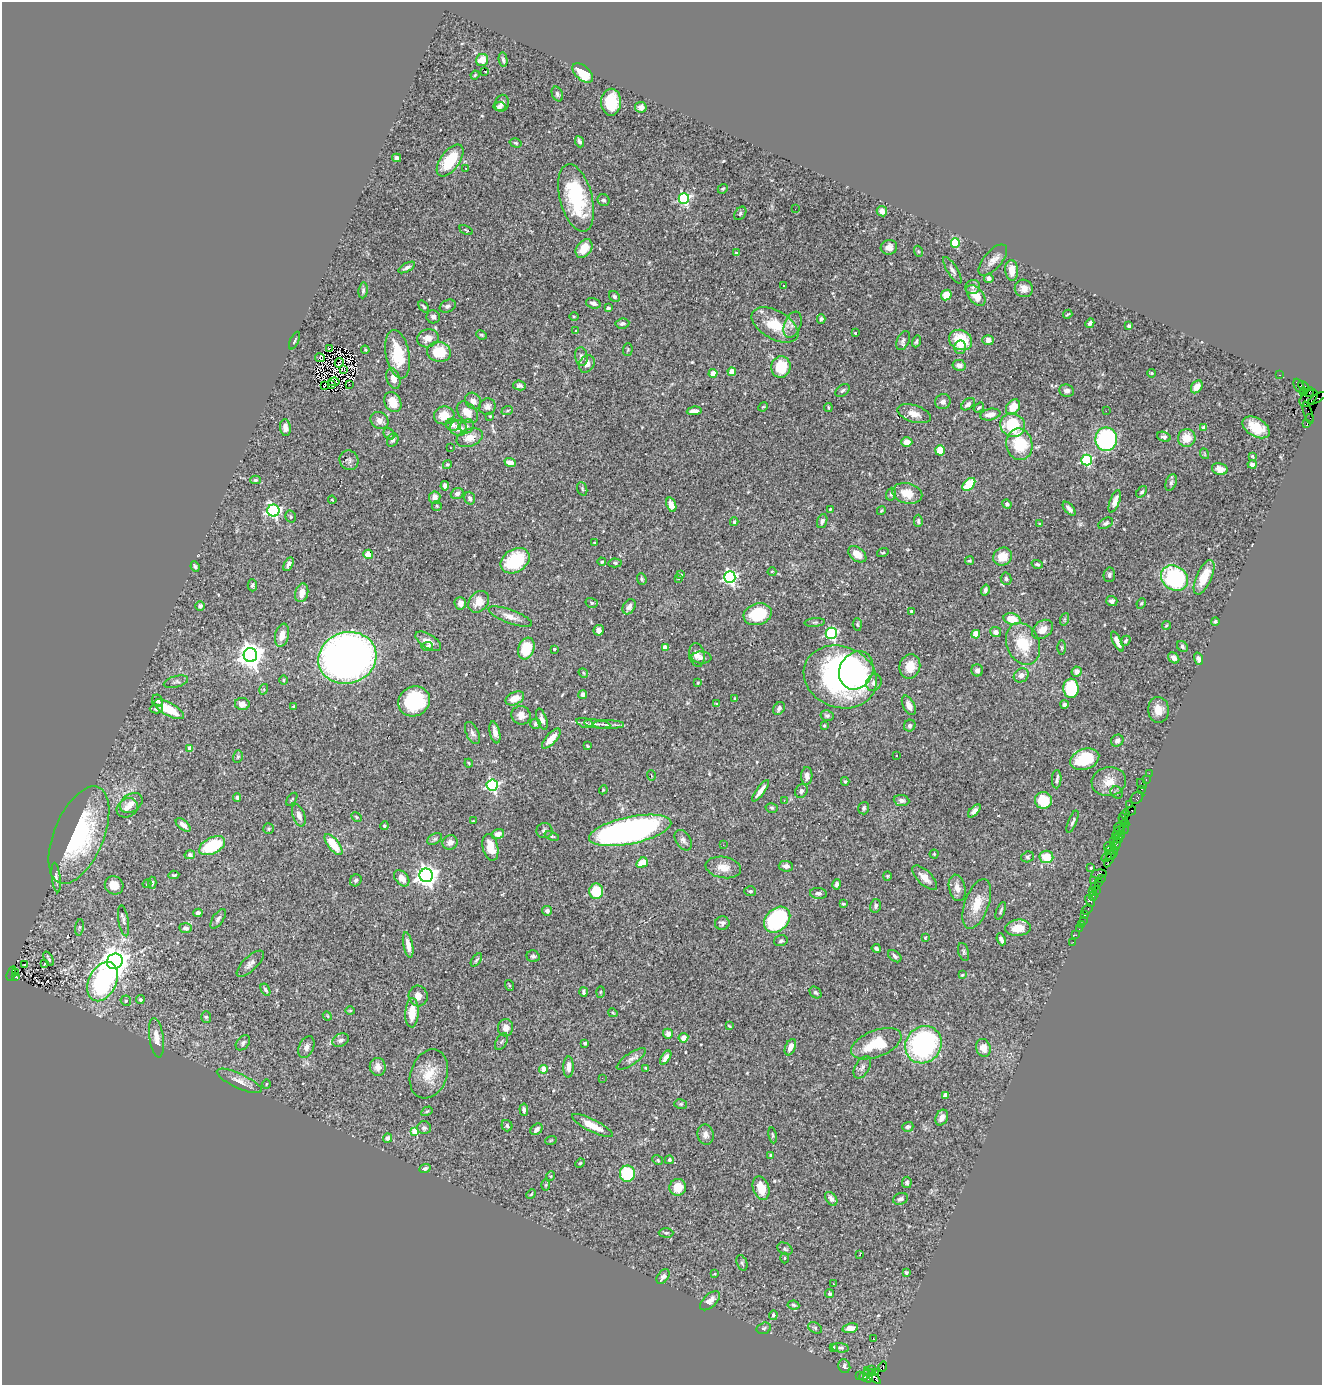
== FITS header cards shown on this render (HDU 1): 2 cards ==
NAXIS1  =                 1320
NAXIS2  =                 1383

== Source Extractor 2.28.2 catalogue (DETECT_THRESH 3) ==
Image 1320 x 1383 px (HDU 1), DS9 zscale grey, 1 PNG px = 1 image px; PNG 1324 x 1387 px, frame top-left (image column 1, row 1383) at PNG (2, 2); each listed source drawn as its Kron ellipse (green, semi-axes under 4 px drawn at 4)
Background 0.789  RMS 0.026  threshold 0.0787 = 3 sigma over >= 5 px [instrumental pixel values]
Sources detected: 540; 1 with non-positive FLUX_AUTO (blend fragments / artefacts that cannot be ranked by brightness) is neither listed nor drawn; of the other 539, the 500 brightest by FLUX_AUTO listed and drawn (39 fainter detections omitted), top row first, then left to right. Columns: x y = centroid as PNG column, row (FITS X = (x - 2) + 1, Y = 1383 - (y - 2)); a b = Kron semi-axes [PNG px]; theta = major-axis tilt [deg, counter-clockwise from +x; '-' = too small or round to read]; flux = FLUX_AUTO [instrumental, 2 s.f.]
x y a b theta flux
482 60 6 6 - 24
503 60 7 4 -80 4
484 71 4 2 - 27
583 73 12 7 -43 50
475 75 4 3 - 1.6
557 94 8 5 -64 3.8
611 102 13 10 89 60
502 103 8 7 - 5.8
499 107 6 4 7 3.9
641 107 6 5 - 7
579 142 6 3 -68 4.5
516 143 6 4 -16 2.6
397 158 4 4 - 7.6
450 160 18 9 53 69
466 168 3 2 - 3.4
723 189 5 4 - 2.3
576 198 34 16 -75 140
684 199 5 5 - 280
603 200 6 5 - 4.7
795 209 3 2 - 1.7
882 211 5 5 - 11
740 213 7 5 52 3.4
466 230 7 3 -27 2.1
955 243 5 4 - 120
889 247 8 7 - 11
584 248 10 7 53 28
918 251 5 3 - 1.8
736 253 3 3 - 2.3
993 260 19 9 49 15
407 267 9 4 29 5.8
952 270 15 5 -58 6.7
1012 270 10 6 -87 19
989 278 5 4 - 7.2
783 286 3 2 - 2
973 287 7 7 - 5.1
1024 288 9 8 - 14
363 290 8 4 84 4.8
946 295 6 5 - 31
976 295 12 7 -51 28
614 297 6 5 - 3.8
593 303 7 5 -18 7.7
448 306 8 6 26 5.3
424 307 6 4 -50 2.9
608 308 4 3 - 6.7
1068 314 5 2 - 1.6
433 317 7 6 - 6.8
574 317 5 3 - 1.7
821 319 5 3 - 3.1
1090 323 5 4 - 6.6
622 324 7 5 6 5.9
775 325 26 14 -30 55
793 325 14 8 68 10
1129 326 4 3 - 5.5
576 331 4 3 - 1.6
855 333 3 3 - 2.1
481 335 5 3 - 2.2
428 338 11 9 19 15
961 340 12 10 -24 65
988 340 5 5 - 7.9
295 341 9 3 65 2.7
903 341 10 6 66 5.3
916 341 6 3 70 3.3
960 347 7 6 - 7.6
330 348 2 2 - 1.9
365 350 4 3 - 2
628 350 6 5 - 2.5
439 352 12 10 -10 56
398 354 24 12 -79 68
581 357 9 6 -83 6
320 358 5 3 - 3.5
339 363 5 2 - 2.7
587 364 9 7 58 11
959 365 7 5 -11 7.8
781 367 11 9 77 52
344 370 3 2 - 2.1
732 372 4 4 - 31
713 373 4 4 - 23
1151 373 4 3 - 2.1
1279 375 3 2 - 16
393 379 10 6 -73 15
334 382 6 2 4 2
332 384 3 2 - 1.7
349 384 2 2 - 3.2
325 385 3 2 - 2.9
519 385 6 5 - 5.2
1299 386 8 4 -60 120
1304 386 7 4 -40 100
1197 387 7 5 53 14
842 390 8 5 40 4.2
1067 391 7 6 - 5.9
1303 392 3 3 - 380
1309 392 5 4 - 21
1309 398 10 6 41 1100
1317 398 10 3 30 43
473 401 9 7 -52 11
393 402 10 8 -60 31
943 402 8 7 - 7.2
968 404 8 5 40 5.8
487 407 8 8 - 7
763 407 5 3 - 1.7
828 407 4 3 - 2.1
979 407 6 3 34 2.2
1013 407 8 6 54 29
507 411 6 4 20 2.9
694 411 7 4 4 9.2
1106 411 2 2 - 20
467 412 12 8 -48 22
1308 413 11 3 -72 37
914 414 17 8 -17 18
990 414 10 5 10 14
444 415 10 9 - 27
490 416 4 4 - 1.7
1310 418 4 2 - 30
379 420 9 8 - 11
1307 424 3 2 - 18
453 425 7 6 - 8.3
1013 425 13 11 -27 92
467 426 7 6 - 6
1256 427 15 9 -32 37
285 428 8 5 -85 11
458 428 8 7 - 16
1204 428 4 4 - 9.3
389 434 6 5 - 2.9
1164 437 7 4 -21 5.8
470 438 14 8 21 22
1187 438 9 8 - 26
1106 439 12 11 - 250
393 440 7 5 62 4.6
907 442 5 5 - 16
1019 444 16 13 -80 84
450 448 3 2 - 1.7
940 450 5 5 - 32
1205 454 5 3 - 1.6
1252 456 3 3 - 1.6
349 460 10 9 - 6.3
1087 460 5 5 - 210
510 463 6 4 -23 13
1252 464 4 4 - 9.8
447 465 4 4 - 2.7
1220 469 8 6 -13 11
255 480 5 4 - 2.8
1171 483 9 5 71 4.1
969 484 7 5 46 63
445 486 5 4 - 6.7
582 489 7 5 -71 3.2
1142 492 7 4 51 3.1
907 493 15 10 -13 30
457 494 6 5 - 6.5
891 494 6 5 - 3.6
435 498 6 5 - 13
470 498 6 5 - 4.6
332 500 4 3 - 1.6
1115 501 12 4 69 15
1007 504 5 4 - 4.4
671 505 7 4 -70 14
437 506 5 4 - 2.1
830 509 3 2 - 1.8
1069 509 8 4 -49 7
273 511 6 6 - 340
881 511 4 3 - 1.6
291 517 6 5 - 2.8
822 521 7 5 69 5.1
918 521 6 4 -90 3.3
734 522 4 3 - 2.3
1106 523 8 5 27 4.4
1040 524 4 4 - 1.9
594 543 3 3 - 2.3
883 552 6 3 19 2.2
368 554 5 4 - 15
857 554 10 6 -37 21
1003 557 10 8 32 28
515 561 16 11 33 97
970 561 4 4 - 2.4
602 562 4 4 - 2.7
615 563 6 4 -2 3.3
288 564 7 4 62 6.5
1037 564 6 4 -18 2.9
195 567 5 4 - 3.5
772 572 4 4 - 1.8
681 575 4 4 - 2.7
1109 575 7 5 82 5.4
730 577 6 6 - 420
1204 577 18 7 65 32
678 578 3 2 - 1.7
1174 578 14 12 -34 220
642 579 6 4 -69 3.1
1006 579 6 5 - 3.9
252 585 6 4 -89 4
985 590 5 4 - 5.2
302 593 9 6 75 15
1112 601 6 5 - 5.6
479 602 12 9 51 22
460 603 6 6 - 9.4
592 603 6 5 - 2.9
1141 603 5 4 - 2.5
200 606 5 5 - 6.3
629 607 8 6 57 7.2
911 611 3 3 - 3.3
758 614 14 10 17 81
510 617 23 7 -20 16
1012 619 8 6 -15 31
1065 619 6 4 70 2.6
1215 621 4 3 - 3.2
815 622 10 4 4 4.1
857 625 6 4 -87 2.5
1166 625 4 3 - 1.6
1043 629 11 8 37 17
599 630 5 5 - 7.8
996 632 5 5 - 8.3
831 633 6 5 - 210
976 634 4 4 - 53
282 635 12 7 78 19
428 641 14 7 -32 16
1126 641 5 4 - 3.5
1117 642 11 4 -63 14
1023 644 22 16 -66 64
427 646 6 4 3 2.8
1182 646 6 5 - 4.1
665 647 4 4 - 16
1062 647 7 3 -89 2.3
526 649 11 7 71 57
554 649 3 3 - 2.5
250 655 7 7 - 2100
697 655 12 7 -80 11
347 658 29 25 18 1400
701 658 10 6 -4 6.9
1174 658 6 5 - 7.6
1198 659 6 4 -73 4.6
910 667 12 10 74 24
856 670 20 16 62 91
977 670 6 6 - 6.1
1077 672 5 5 - 9.8
583 673 5 4 - 2.2
1021 675 8 6 39 9.4
840 677 37 30 -21 510
283 680 4 3 - 1.6
176 682 12 5 16 5.5
874 682 9 7 63 7.2
698 683 4 3 - 1.7
1071 688 9 7 -89 120
264 689 5 3 - 1.8
583 695 4 4 - 9.1
515 698 10 6 26 20
735 698 3 3 - 2.4
157 701 6 5 - 5.2
414 701 16 14 33 130
242 704 7 6 - 11
716 704 3 3 - 1.8
1064 704 4 3 - 4.4
909 705 10 5 -63 12
294 707 3 3 - 2.9
779 708 7 5 58 5.6
156 709 6 4 0 3.6
169 709 17 6 -29 52
1158 710 13 10 -87 21
521 715 10 9 - 12
827 715 6 5 - 3.9
542 719 11 5 -71 7.3
585 723 9 4 -17 4
535 724 5 5 - 3.2
597 724 13 3 -7 4.7
608 725 16 4 -1 6.6
824 726 4 3 - 1.9
910 726 6 5 - 4.5
495 732 11 5 -78 13
472 733 12 6 -64 6.5
551 739 12 5 48 23
1117 741 6 5 - 5.8
587 746 3 2 - 2
190 748 4 4 - 29
238 756 6 5 - 3
896 756 3 3 - 3.7
1085 759 15 10 19 65
469 763 4 3 - 2
1149 773 2 2 - 11
651 776 5 3 - 2.3
807 776 9 5 87 10
1057 779 9 4 87 4.5
1146 779 3 2 - 33
845 781 4 3 - 2.5
1109 782 17 14 12 29
1142 784 5 2 - 76
492 785 6 5 - 310
1141 789 3 2 - 30
603 790 4 3 - 1.6
761 791 13 3 53 11
801 791 7 6 - 5.4
1117 792 7 5 -41 3.8
237 798 4 3 - 3.7
1137 798 7 5 43 100
292 799 7 3 55 2.2
784 800 3 3 - 1.7
901 800 8 5 -7 5.6
1043 800 9 8 - 47
131 803 12 9 33 14
1129 805 3 3 - 45
127 808 11 9 30 11
772 808 6 4 -15 2.6
864 808 6 5 - 3.8
974 811 8 4 46 6.8
1131 811 5 3 - 58
1125 814 5 2 - 33
299 815 11 6 -70 10
356 817 5 4 - 2.3
1123 819 6 2 -69 55
473 821 3 3 - 1.7
1073 822 12 3 68 4.1
1125 824 4 3 - 34
183 825 8 5 -40 10
384 826 4 4 - 3.3
1119 827 5 2 - 22
269 829 5 5 - 2.7
1124 829 6 4 71 77
630 830 42 13 12 780
544 831 8 7 - 6.1
1119 832 8 3 41 140
498 834 6 5 - 14
79 835 52 25 67 220
1119 835 5 3 - 67
552 836 7 4 -19 3.4
435 839 8 5 27 3.3
1118 839 5 3 - 98
683 840 11 7 -57 7
450 842 8 7 - 11
1113 842 3 2 - 30
333 845 12 5 -52 39
723 845 2 2 - 3.4
1116 845 8 3 68 160
212 846 14 8 27 94
1110 846 6 4 -7 190
490 847 13 7 -77 31
1109 851 5 2 - 38
934 854 4 4 - 1.9
1112 854 7 2 52 25
190 855 5 4 - 5.1
1027 857 6 5 - 3.2
1046 857 7 6 - 35
1107 857 6 3 27 96
1110 859 9 2 64 93
642 863 6 5 - 35
786 866 7 5 -3 7.2
723 867 18 10 -10 20
1091 868 3 3 - 1.9
1099 874 8 4 6 100
174 875 5 3 - 2.7
426 875 7 7 - 1300
887 876 4 4 - 1.9
56 878 15 4 -83 5.8
402 878 9 6 -51 13
925 878 16 7 -43 16
1101 878 3 2 - 37
356 880 6 5 - 3.8
1093 880 3 2 - 66
1098 882 3 2 - 37
152 883 6 4 -89 3.8
147 884 4 4 - 1.7
837 884 5 4 - 4.6
114 885 9 8 - 18
1094 886 3 3 - 79
957 888 13 8 -78 14
596 891 8 7 - 57
750 891 6 5 - 3.3
1093 891 3 3 - 27
1096 891 3 2 - 78
818 893 8 5 -5 5.4
1093 896 4 3 - 24
1090 901 6 4 -64 170
843 904 3 3 - 2.2
977 904 26 12 70 35
876 906 7 5 76 4.4
1087 909 6 4 36 35
547 911 5 4 - 6.7
1001 911 9 3 67 3.2
198 913 4 4 - 5.6
1084 915 4 2 - 52
218 919 11 5 56 5.6
777 920 15 11 44 220
1083 920 2 2 - 9.4
124 921 15 5 -81 6.3
722 923 7 7 - 5.2
1081 924 2 2 - 8.8
79 927 8 4 82 2.8
185 928 6 5 - 6.4
1018 928 13 8 6 29
1079 929 2 2 - 2.9
1076 935 3 2 - 7.7
925 938 4 3 - 1.8
1001 939 6 3 -68 6.4
781 941 7 5 17 3.5
1073 942 2 2 - 4.8
408 945 13 5 -79 16
876 948 4 4 - 3.6
964 952 9 5 -76 3.7
533 956 6 6 - 3.9
895 956 7 5 -41 4.9
49 959 8 2 -64 3.1
476 960 8 3 55 2.9
115 961 8 7 - 2500
44 963 3 3 - 24
24 964 3 2 - 3.6
250 964 17 7 44 9.5
15 972 4 3 - 45
11 974 7 3 72 410
962 975 3 3 - 1.7
16 977 3 3 - 97
102 982 21 13 64 280
509 985 5 3 - 1.7
265 990 6 3 -59 3.7
583 992 5 3 - 3.8
600 992 5 3 - 1.9
815 992 6 5 - 3.7
418 996 10 9 - 15
140 1000 4 4 - 3.1
126 1001 5 5 - 3.9
350 1010 5 3 - 1.7
412 1013 14 6 87 35
613 1013 5 3 - 1.9
327 1016 4 4 - 1.8
206 1017 6 5 - 3.2
729 1026 4 2 - 1.6
506 1028 9 7 89 14
668 1034 5 5 - 8.9
156 1038 20 7 -81 17
683 1038 5 4 - 14
341 1040 8 6 28 6.7
502 1042 9 5 59 3.7
243 1043 8 6 48 4.3
585 1043 4 3 - 4
876 1044 26 13 21 77
923 1045 19 17 55 370
306 1047 11 7 65 8.3
790 1047 8 5 68 13
983 1048 9 7 -73 18
666 1058 8 4 57 9.3
631 1059 17 6 34 9.4
378 1067 9 8 - 12
568 1067 10 5 89 12
862 1067 12 7 60 7.5
646 1068 4 3 - 2.3
544 1069 4 4 - 31
429 1074 25 18 69 44
602 1078 2 2 - 3.1
239 1081 24 7 -25 15
266 1084 5 3 - 1.7
945 1095 4 4 - 11
681 1104 6 5 - 3
524 1110 6 4 -85 6.2
427 1111 6 3 30 2.4
942 1118 8 6 63 12
507 1126 6 5 - 3.4
592 1126 22 6 -27 36
908 1127 6 5 - 5
424 1128 6 6 - 4.1
536 1129 7 5 42 7.3
415 1131 4 4 - 48
706 1135 10 8 -81 9
773 1135 8 4 -80 2.8
387 1138 4 4 - 6.7
551 1140 6 3 19 1.8
771 1155 4 4 - 3.2
658 1160 6 4 -28 2.5
669 1160 4 4 - 3.8
580 1163 5 4 - 2.4
425 1169 6 4 21 4.4
627 1174 8 7 - 89
551 1176 5 3 - 1.8
907 1182 5 5 - 3.4
545 1185 5 4 - 2
678 1187 8 8 - 30
761 1188 12 8 -71 29
531 1194 5 4 - 1.9
831 1199 8 5 -52 7.7
900 1199 8 5 20 5.4
666 1233 7 4 -1 3.2
785 1249 8 5 -28 3.8
860 1255 3 2 - 1.6
784 1258 5 3 - 1.8
742 1263 8 5 -70 3.4
906 1272 4 4 - 3
714 1274 3 3 - 1.8
663 1277 8 5 51 7.3
834 1284 3 2 - 2.4
830 1294 4 4 - 2.9
710 1301 12 6 44 12
793 1305 6 4 -8 3.4
773 1315 5 4 - 3.5
764 1328 7 5 17 3.5
815 1328 7 5 -30 3.1
850 1328 8 5 11 14
873 1339 3 3 - 46
833 1347 3 2 - 2
840 1348 8 4 -6 3.6
844 1366 7 6 - 5.3
883 1366 5 3 - 120
872 1370 3 3 - 33
876 1373 3 3 - 140
859 1375 3 2 - 16
865 1375 6 4 47 84
872 1376 11 4 -44 420
868 1378 5 3 - 99
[39 fainter detections neither listed nor drawn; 1 non-positive-flux detection neither listed nor drawn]